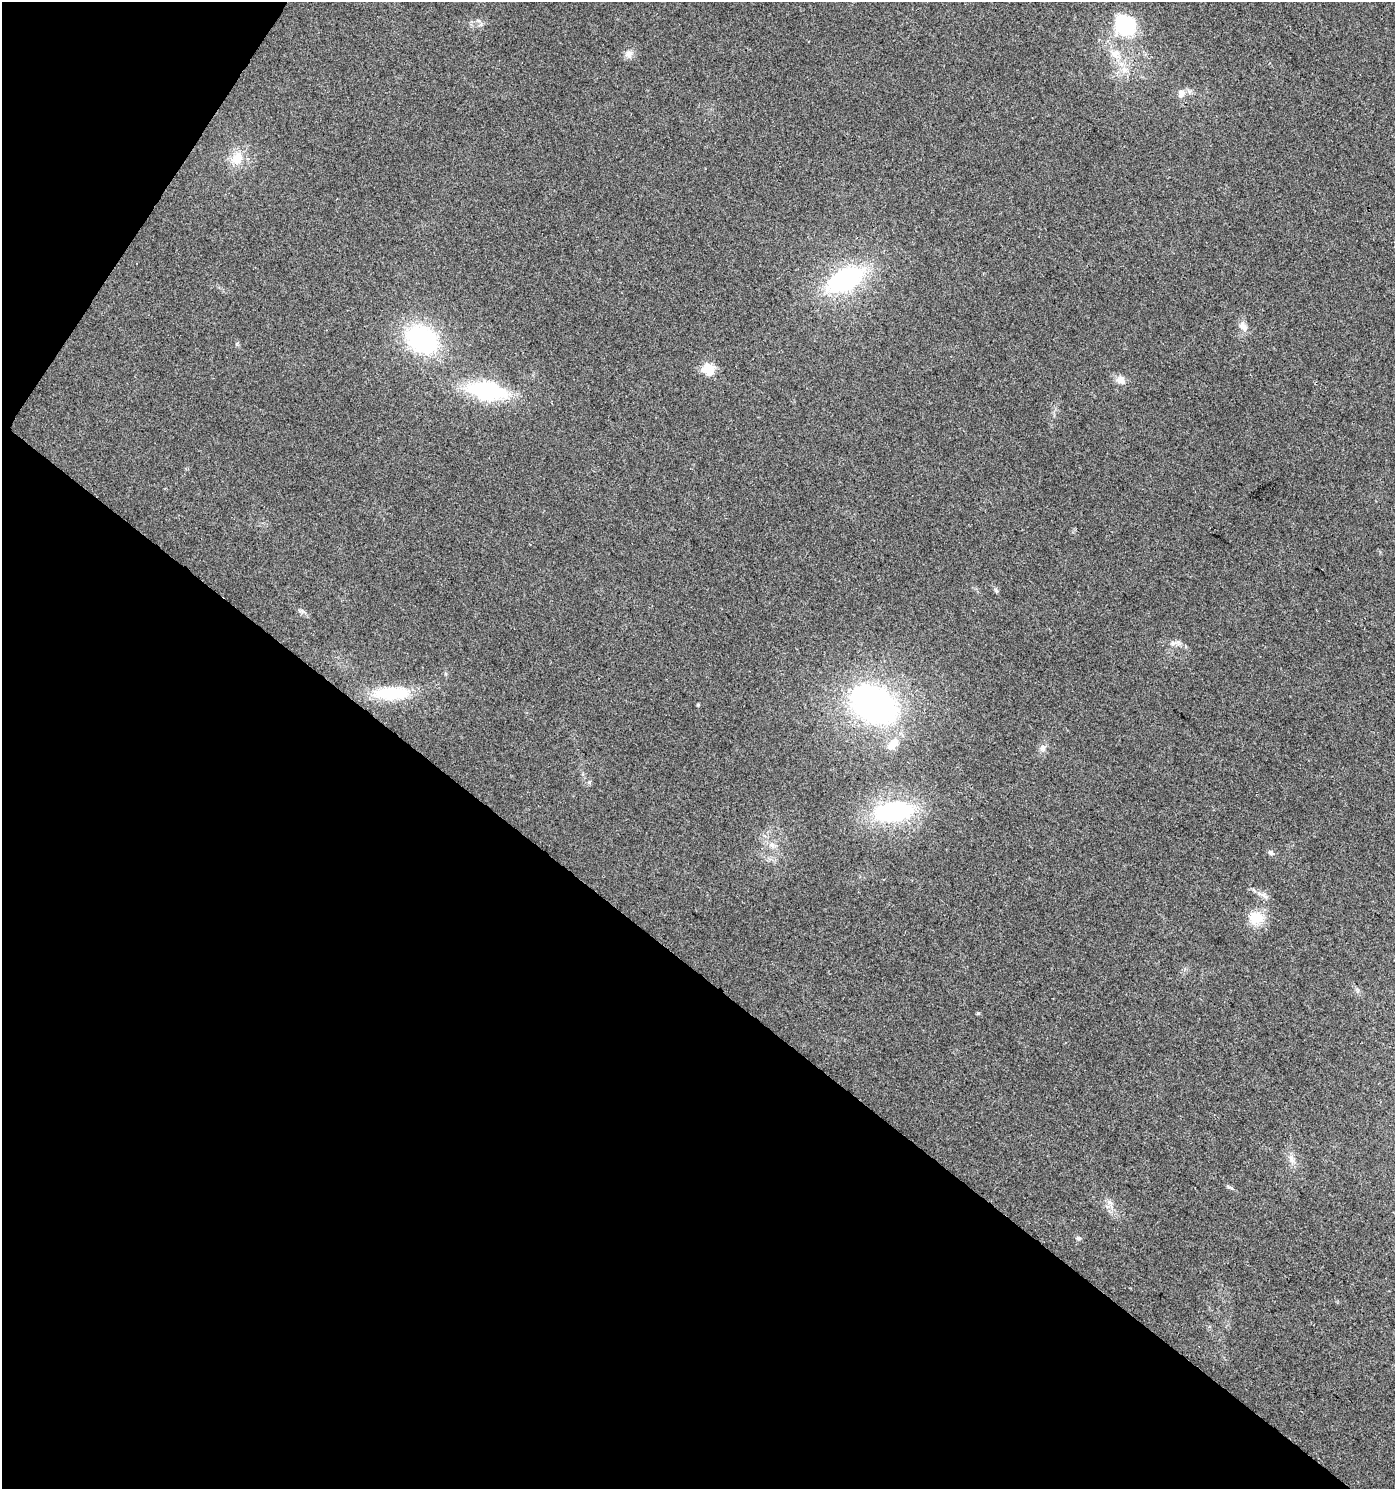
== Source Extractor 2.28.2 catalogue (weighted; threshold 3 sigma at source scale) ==
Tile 9 of 4 x 4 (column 1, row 3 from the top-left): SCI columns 248-1640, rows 1488-2974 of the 6000 x 5953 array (HDU 1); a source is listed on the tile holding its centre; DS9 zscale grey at full resolution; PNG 1397 x 1491 px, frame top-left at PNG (2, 2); no overlay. Shown black and unused: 38% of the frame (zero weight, under 2 of 3 exposures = <1% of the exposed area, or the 3 px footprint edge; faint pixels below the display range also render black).
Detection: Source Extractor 2.28.2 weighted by HDU 2 'WHT'; one run over the whole footprint, this tile lists its part. Background 0.049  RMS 0.0067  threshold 0.0303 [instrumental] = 3 sigma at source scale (4.5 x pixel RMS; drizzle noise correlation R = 1.50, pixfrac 1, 0.0396/0.0396 arcsec/px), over >= 5 px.
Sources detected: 27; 1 inside a brighter listed object's ellipse — not listed separately; the other 26 listed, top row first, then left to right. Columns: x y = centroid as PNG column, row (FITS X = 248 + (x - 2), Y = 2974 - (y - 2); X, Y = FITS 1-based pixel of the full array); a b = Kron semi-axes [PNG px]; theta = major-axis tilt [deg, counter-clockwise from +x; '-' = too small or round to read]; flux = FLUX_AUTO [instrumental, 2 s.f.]
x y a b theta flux
1125 24 11 11 - 92
629 54 11 10 - 3.9
1115 54 12 10 -37 7.8
1124 70 9 8 - 4.7
1181 93 14 9 81 4.3
237 159 14 13 - 12
845 279 34 19 28 97
1243 327 14 9 -48 4.5
422 339 28 22 -34 97
709 369 6 5 - 52
1120 380 12 10 -24 4.9
486 391 32 16 -9 74
996 590 7 4 -46 1.2
1173 643 8 6 -1 2.3
391 693 39 13 2 37
874 704 47 32 -31 200
698 705 4 3 - 0.76
893 744 21 11 46 9.2
1043 748 10 8 60 3
893 811 34 17 6 90
771 845 7 6 - 2.2
1270 852 6 5 - 2.3
1264 896 13 6 -40 3.2
1256 917 21 17 9 14
1291 1159 13 7 -75 4.1
1078 1238 7 5 -14 1.3
Unlisted compact peaks at least as high as the median listed source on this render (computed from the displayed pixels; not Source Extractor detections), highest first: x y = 978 1013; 1229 1187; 1109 1202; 302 611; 589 782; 479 21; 237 343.